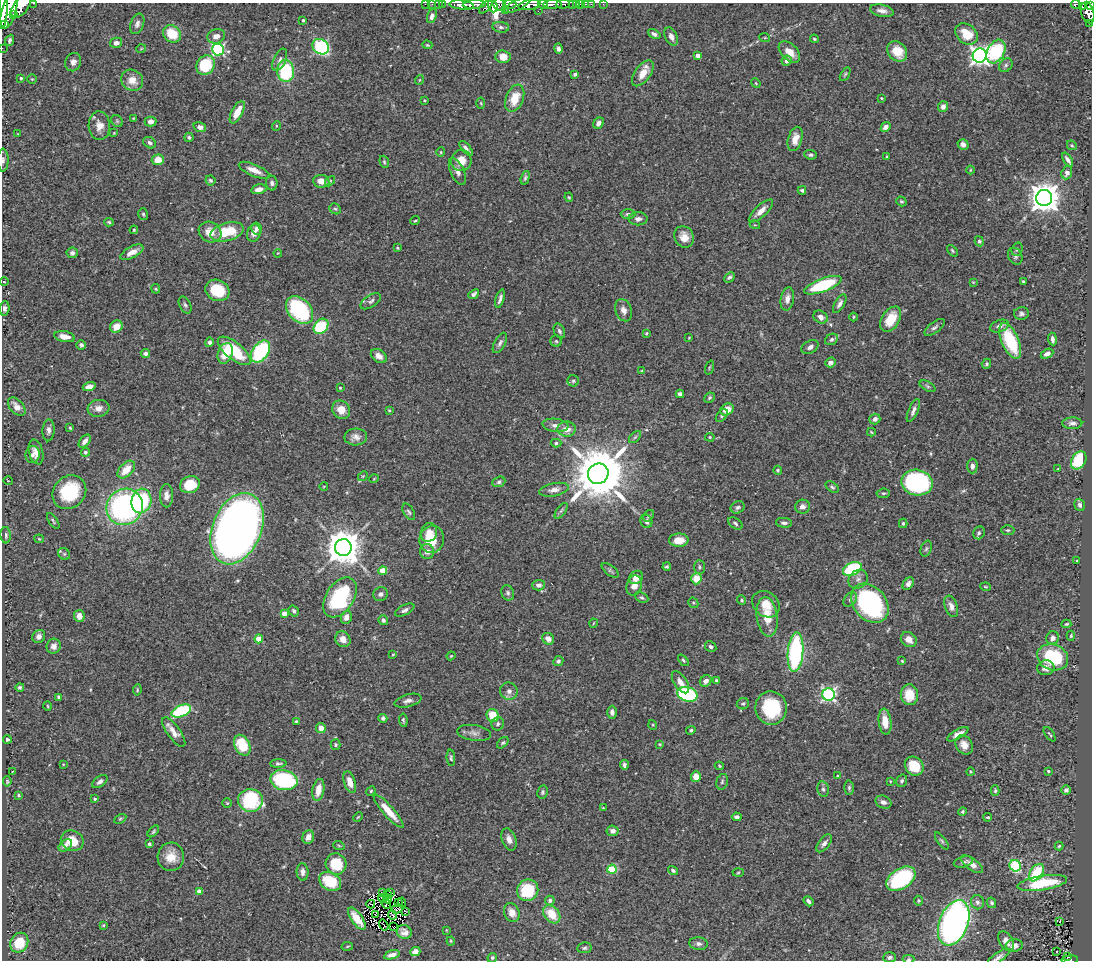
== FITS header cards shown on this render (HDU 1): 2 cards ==
NAXIS1  =                 1090
NAXIS2  =                  958

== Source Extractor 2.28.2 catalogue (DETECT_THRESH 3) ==
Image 1090 x 958 px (HDU 1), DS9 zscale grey, 1 PNG px = 1 image px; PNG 1094 x 962 px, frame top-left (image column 1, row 958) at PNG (2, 3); each listed source drawn as its Kron ellipse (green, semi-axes under 4 px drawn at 4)
Background 0.714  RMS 0.029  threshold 0.0884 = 3 sigma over >= 5 px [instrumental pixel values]
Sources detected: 451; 3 with non-positive FLUX_AUTO (blend fragments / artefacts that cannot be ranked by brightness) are neither listed nor drawn; the other 448 listed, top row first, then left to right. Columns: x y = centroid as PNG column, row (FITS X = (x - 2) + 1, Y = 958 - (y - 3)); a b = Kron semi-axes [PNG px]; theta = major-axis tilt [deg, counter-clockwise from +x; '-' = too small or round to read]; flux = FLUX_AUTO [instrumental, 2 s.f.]
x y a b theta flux
33 3 3 2 - 110
425 4 2 2 - 9.5
432 4 2 2 - 14
438 4 2 2 - 17
442 4 2 2 - 10
499 4 7 5 -32 490
510 4 7 4 -2 540
543 4 5 3 - 470
553 4 9 3 1 1400
563 4 7 4 1 190
572 4 3 2 - 74
577 4 3 2 - 6.2
580 4 3 2 - 25
586 4 3 2 - 12
591 4 2 2 - 12
603 4 2 2 - 9.2
1076 4 5 3 - 110
462 5 12 4 -5 1700
474 5 11 4 3 1200
517 5 14 5 26 590
529 5 11 4 9 2000
1090 5 4 2 - 200
21 6 13 7 52 3000
493 6 6 4 -72 710
486 7 8 4 43 360
1083 7 3 2 - 54
3 10 19 4 87 4400
9 10 19 7 74 5100
505 11 3 3 - 120
538 11 2 2 - 23
882 11 12 6 -12 11
1088 13 11 6 -76 790
14 14 3 3 - 290
432 16 7 4 72 8.2
303 20 3 3 - 2.9
1090 23 2 2 - 9.5
137 24 10 6 69 7.8
5 25 3 2 - 250
501 27 8 5 -7 5
172 34 10 8 -45 52
654 34 7 4 -29 6.5
966 34 12 9 -39 43
216 36 9 7 17 12
671 36 10 6 -65 10
765 38 5 3 - 1.9
814 39 4 3 - 2.6
10 40 5 4 - 4.6
116 43 6 5 - 10
427 45 5 3 - 2.1
321 47 9 7 -37 270
2 48 2 2 - 10
141 49 5 3 - 1.6
218 49 6 6 - 280
558 49 5 4 - 6.3
897 51 11 9 -48 36
996 51 12 8 62 190
789 52 13 8 -45 25
698 55 4 4 - 14
980 56 7 7 - 950
503 57 7 6 - 24
280 60 12 6 65 7.8
787 61 5 5 - 11
73 62 9 8 - 11
205 65 10 8 55 75
1006 65 7 6 - 4.5
286 71 11 8 -81 130
643 73 15 7 54 29
575 74 4 3 - 3.8
845 74 7 4 59 3
21 78 4 3 - 3
32 79 5 4 - 2.2
132 80 11 10 - 22
419 80 5 3 - 1.7
756 83 5 4 - 2
515 98 14 8 68 39
881 98 3 3 - 2.3
424 100 4 3 - 1.9
481 103 5 3 - 1.9
943 106 6 5 - 8.8
237 112 12 5 62 28
133 118 3 3 - 1.6
117 121 6 5 - 3.1
150 121 6 5 - 11
598 123 6 5 - 7.6
99 126 14 10 -86 21
276 126 5 3 - 1.8
200 127 6 5 - 8.2
886 127 5 4 - 9.4
114 133 3 2 - 1.4
18 134 3 2 - 1.2
189 137 5 4 - 4.1
795 139 12 7 74 20
150 143 7 5 -30 5.4
963 144 6 5 - 8.8
1072 145 5 4 - 2.7
466 149 9 3 -48 6
441 152 4 4 - 2.1
810 155 6 4 -4 4.2
886 157 4 3 - 2
3 160 11 5 89 6.2
158 160 6 5 - 27
1068 160 8 3 -56 6.8
461 161 10 10 - 26
384 162 6 4 -69 3.1
254 170 16 6 -23 20
970 170 4 3 - 1.6
457 171 14 6 -65 11
1067 173 7 5 68 12
525 178 7 4 74 3.8
210 180 5 5 - 3.8
321 181 8 6 -7 16
330 181 6 3 46 2.4
272 183 7 6 - 5.8
259 189 8 4 13 13
802 190 4 3 - 3.2
569 197 5 3 - 2.3
1044 198 8 8 - 3300
901 201 5 4 - 2.8
335 209 6 5 - 3.4
761 211 15 6 43 17
143 214 6 4 -76 3
628 214 7 4 -1 4.6
638 219 9 6 -1 7.8
415 221 5 3 - 2.2
109 222 5 4 - 2.8
755 225 5 3 - 1.5
256 228 6 5 - 6.6
134 230 4 4 - 2.5
210 232 12 10 -29 27
227 232 17 9 15 75
254 233 9 6 72 12
684 237 11 9 -64 19
979 241 5 4 - 3.6
398 248 4 3 - 2.3
1017 249 7 5 71 3.6
952 251 7 3 -50 2.8
132 252 13 5 28 18
72 253 5 5 - 5.3
278 253 4 3 - 1.5
1015 256 9 6 -61 5.4
729 277 6 4 43 5
1023 281 3 3 - 2
4 282 4 3 - 1.7
973 282 4 3 - 1.5
823 285 19 6 20 140
156 289 5 4 - 2.3
217 290 12 10 -26 70
474 294 6 4 39 5.3
500 299 9 3 73 7.1
787 299 12 6 80 12
371 301 11 6 32 6.5
840 304 10 5 59 7.8
185 305 9 5 -64 4.9
4 308 7 5 84 6.3
299 310 16 11 -47 210
624 310 11 8 -71 12
1021 314 7 6 - 5.8
821 317 7 6 - 10
853 317 4 3 - 1.9
891 319 14 8 57 47
116 326 6 5 - 24
321 326 8 6 48 120
999 326 9 6 20 9
935 327 12 5 37 6.1
559 331 8 5 -64 5.1
646 333 4 3 - 2.1
65 337 10 5 -11 16
689 338 3 2 - 1.6
831 339 7 5 33 5.3
1052 339 6 3 -82 6.3
556 341 5 5 - 3.1
1010 341 19 8 -67 110
209 342 5 4 - 4.8
500 343 11 5 61 6.3
81 345 5 4 - 4.2
810 347 9 6 30 8.4
234 351 20 8 -39 100
260 352 12 8 53 200
225 353 10 7 71 35
145 354 5 4 - 7.8
1047 354 7 4 27 9.9
379 356 9 6 -37 10
830 362 5 5 - 9
986 364 5 4 - 3.2
709 367 7 3 71 2.4
642 370 4 2 - 1.6
573 381 5 5 - 3.7
927 386 8 4 -28 4.1
89 387 6 4 16 13
340 388 3 2 - 2
680 394 4 4 - 6.3
709 398 5 5 - 3.5
17 407 11 6 -48 16
98 408 11 8 7 14
727 409 7 5 32 24
341 410 9 8 - 23
389 410 4 3 - 1.8
913 411 12 4 66 8.4
722 415 7 4 49 4.4
875 419 5 5 - 8.2
1072 423 10 6 1 7.7
555 425 13 6 -7 11
70 428 4 3 - 2.2
567 429 9 7 -2 19
48 430 11 6 87 7.7
871 432 4 2 - 1.7
356 437 11 8 2 12
635 437 7 4 45 3.8
710 437 5 4 - 2.4
85 441 7 5 51 11
556 443 5 4 - 3.4
36 452 12 7 -75 15
85 452 4 4 - 4.7
32 455 8 7 - 7.6
1079 460 9 7 60 110
972 466 7 5 88 8.4
1058 469 4 3 - 1.6
126 470 10 6 46 32
778 470 4 4 - 2.8
598 474 10 10 - 15000
363 476 5 4 - 2.3
374 479 5 3 - 1.7
8 481 4 2 - 1.5
499 482 6 5 - 4.7
917 483 15 12 -12 340
190 485 10 8 21 57
324 486 4 3 - 1.4
832 487 7 4 -37 3.7
554 490 15 6 11 13
69 492 18 15 46 130
883 493 7 4 6 3
166 496 11 6 90 11
141 501 12 9 77 140
1080 505 6 5 - 5.7
802 506 7 7 - 9.6
125 507 19 17 41 460
738 507 7 6 - 5
561 511 9 4 54 4.3
409 512 9 5 -59 4.6
648 516 6 4 48 3
53 521 9 3 -57 3.2
646 521 7 6 - 9.3
735 523 8 5 -36 4.6
784 523 8 5 -4 6.2
903 523 5 4 - 3.3
237 529 37 24 67 2300
1008 530 6 5 - 3.4
429 532 9 8 - 13
979 533 6 5 - 4.6
6 535 8 5 -87 5.8
39 539 4 4 - 2
432 539 14 12 77 53
679 540 10 6 2 28
343 548 8 8 - 5000
926 549 8 5 70 4
427 552 7 7 - 9.4
64 554 6 5 - 4.2
1077 560 4 3 - 1.4
667 566 4 3 - 2.9
699 567 7 5 -89 3.9
852 569 10 6 24 170
610 570 10 5 -37 4.5
383 571 4 4 - 55
636 577 7 6 - 16
696 579 5 5 - 33
858 579 10 8 43 10
908 584 7 5 53 7.1
538 585 6 5 - 8.1
634 585 10 7 75 18
985 587 5 3 - 2.1
508 593 8 6 -67 4.9
380 594 7 6 - 6.2
340 597 22 14 57 170
642 598 7 5 -24 3.9
850 599 8 5 52 5.5
742 600 5 4 - 3
693 603 5 5 - 2.8
870 603 22 16 -50 370
766 604 15 12 -41 28
951 606 11 6 -69 11
405 610 10 5 28 6.6
294 611 6 5 - 4.7
284 613 4 4 - 20
79 616 6 5 - 15
346 617 6 5 - 14
767 617 20 10 -82 41
383 620 5 4 - 5.8
594 623 4 3 - 1.5
1066 624 5 3 - 2.4
39 636 7 6 - 9.8
1071 636 5 4 - 2.7
1052 638 6 6 - 7.7
259 639 4 4 - 45
343 639 8 7 - 14
548 639 6 5 - 11
909 639 8 7 - 16
54 646 7 7 - 12
711 647 6 5 - 4.8
795 652 20 7 85 270
393 654 4 3 - 2.1
451 656 4 3 - 1.9
1053 657 16 12 -21 130
683 660 7 4 -48 3.2
558 661 5 5 - 5
902 661 4 3 - 1.8
1046 668 8 7 - 10
717 680 4 3 - 3.4
706 681 6 5 - 9.6
680 682 12 6 -56 15
20 687 4 3 - 3.9
137 690 6 4 80 2.5
509 691 9 8 - 10
687 694 10 7 -15 190
829 694 6 6 - 400
909 695 10 8 -85 39
59 697 4 3 - 3.5
408 701 14 6 15 9.3
743 704 6 5 - 3.5
48 706 5 3 - 1.8
771 708 16 15 - 110
181 711 10 5 22 170
612 712 6 5 - 7.5
493 715 7 6 - 43
383 718 4 4 - 5.9
403 720 7 3 -83 3.2
296 721 3 3 - 2.1
885 722 13 6 -83 27
498 724 7 6 - 4.8
653 725 5 3 - 1.9
321 728 5 5 - 17
691 730 5 4 - 3.1
174 732 17 6 -54 16
474 733 17 8 -8 11
958 734 12 4 30 12
1050 734 8 2 -55 2.5
7 739 4 3 - 4.8
503 743 7 4 43 3.7
660 744 3 2 - 1.8
242 745 11 7 -64 73
336 745 5 5 - 3
964 745 10 8 -55 15
451 758 8 4 -86 3.7
278 763 8 4 2 4.7
63 764 4 2 - 1.2
624 765 5 3 - 6.6
719 766 4 3 - 2.1
914 766 10 9 - 52
1048 771 4 3 - 3.1
12 772 3 2 - 1.4
970 772 4 3 - 2
838 776 4 3 - 5.2
696 777 5 5 - 22
284 780 14 10 -12 210
7 781 5 4 - 2.4
890 781 4 2 - 1.4
902 781 6 5 - 5
100 782 9 5 38 7
350 782 11 5 -72 21
722 782 8 5 74 4.1
849 788 7 5 89 4.1
823 789 8 5 -79 5
318 790 11 5 79 25
1066 790 4 4 - 5.2
371 791 5 4 - 2.5
995 791 5 4 - 3.3
543 792 7 5 81 3.9
19 795 4 3 - 2.4
95 799 4 3 - 2.3
250 800 12 11 - 160
883 802 8 6 -22 7.3
227 803 4 4 - 2.3
603 808 3 2 - 1.7
388 811 21 5 -49 36
963 812 4 4 - 3.5
358 817 5 3 - 2
737 817 5 4 - 5.1
988 817 4 3 - 3
120 819 6 4 29 2.8
153 831 7 4 46 3.1
613 831 6 5 - 8.1
308 837 7 5 68 14
509 839 12 7 -70 12
72 841 12 10 -21 35
942 841 10 4 -54 3.7
824 843 10 5 52 7.9
149 844 3 3 - 4
65 845 7 5 39 8.7
339 846 6 3 -20 2.2
1059 846 4 4 - 2.4
171 857 14 13 - 32
963 862 10 5 13 5.4
336 864 11 10 - 65
972 864 13 5 -36 17
1015 866 6 5 - 140
612 869 4 4 - 100
673 870 5 4 - 3.7
302 872 9 6 -86 9.4
738 873 5 3 - 2
1036 873 10 6 54 77
901 879 16 10 33 210
330 881 12 8 -30 76
1042 883 25 7 9 99
528 890 11 10 - 83
199 892 4 4 - 30
383 892 3 2 - 1.6
390 892 3 2 - 2.9
388 895 3 2 - 1.7
382 898 4 2 - 1.6
388 899 4 2 - 2.6
550 900 5 4 - 5.6
808 901 5 4 - 5.8
919 901 5 4 - 2.4
402 902 5 2 - 1.2
977 902 7 6 - 5.8
398 903 3 2 - 1
991 903 5 4 - 4.1
371 904 4 2 - 1.1
386 904 5 3 - 0.57
397 909 6 2 18 1.3
405 912 3 2 - 1.3
512 912 10 7 -65 18
376 914 2 2 - 1.6
552 914 10 7 -50 46
393 915 5 2 - 1.7
357 919 13 5 -54 32
1060 921 3 2 - 0.97
954 923 23 14 68 830
103 925 3 3 - 1.9
384 925 6 2 -56 0.79
394 927 2 2 - 2.1
446 930 4 2 - 1.4
404 932 8 6 -29 10
451 941 4 4 - 2.1
1006 941 10 6 -59 12
19 943 10 8 58 62
698 944 9 6 -7 6.6
347 946 6 3 10 1.9
1014 946 8 6 7 11
584 948 7 5 9 4.3
1056 951 3 3 - 3.7
415 952 5 4 - 15
392 955 8 4 16 12
890 957 6 5 - 5
998 957 13 4 35 6.9
1068 957 4 3 - 28
492 958 5 4 - 3.3
909 959 6 4 1 3.1
1070 960 8 3 3 77
At the frame edge (FLAGS 8, measured only in part): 32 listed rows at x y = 33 3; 425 4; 432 4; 438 4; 442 4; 499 4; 510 4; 543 4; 553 4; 563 4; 572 4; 577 4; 580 4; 586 4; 591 4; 603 4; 1076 4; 462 5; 474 5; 517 5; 529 5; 1090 5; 21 6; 493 6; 486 7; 3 10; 1090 23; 2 48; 3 160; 998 957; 909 959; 1070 960
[3 non-positive-flux detections neither listed nor drawn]